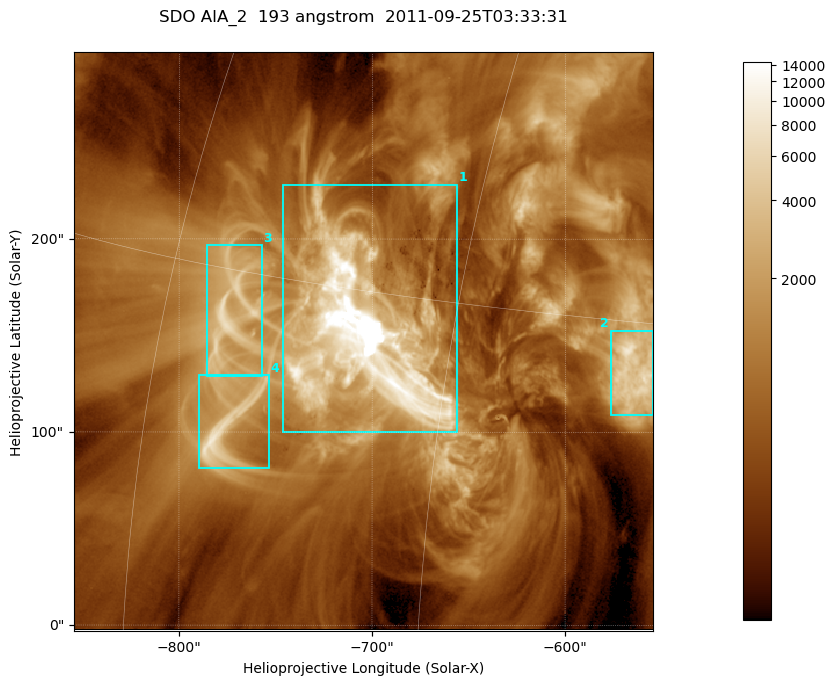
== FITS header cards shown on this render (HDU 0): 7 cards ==
TELESCOP= 'SDO     '           /
INSTRUME= 'AIA_2   '           /
WAVELNTH=                  193 /
WAVEUNIT= 'angstrom'           /
DATE-OBS= '2011-09-25T03:33:31.84' /
CTYPE1  = 'HPLN-TAN'           /
CTYPE2  = 'HPLT-TAN'           /

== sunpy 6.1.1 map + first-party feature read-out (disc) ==
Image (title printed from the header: SDO AIA_2  193 angstrom  2011-09-25T03:33:31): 499 x 499 px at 0.601 arcsec/px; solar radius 957 arcsec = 1592 px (partial field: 3.1% of the solar disc is inside the frame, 100% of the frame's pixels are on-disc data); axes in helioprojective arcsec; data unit not stated in the header (colour bar unlabelled)
Orientation: roll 0.0578 deg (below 1 deg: not rotated)
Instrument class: DISC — disc imager (sunpy class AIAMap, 193 A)
Bright regions (active regions / flare kernels): reference = the on-disc median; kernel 5 px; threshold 5 sigma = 2212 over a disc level ~662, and >= 1.15x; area >= 249 px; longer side >= 6 px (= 3.6 arcsec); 4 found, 4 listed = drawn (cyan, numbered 1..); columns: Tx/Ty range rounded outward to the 2 arcsec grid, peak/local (2 s.f.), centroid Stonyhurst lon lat
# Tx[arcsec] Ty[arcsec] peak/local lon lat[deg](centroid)
1 -748..-656 100..228 74 -49 +13
2 -578..-554 108..154 12 -37 +13
3 -786..-756 128..198 10 -56 +14
4 -790..-752 80..130 13 -55 +10